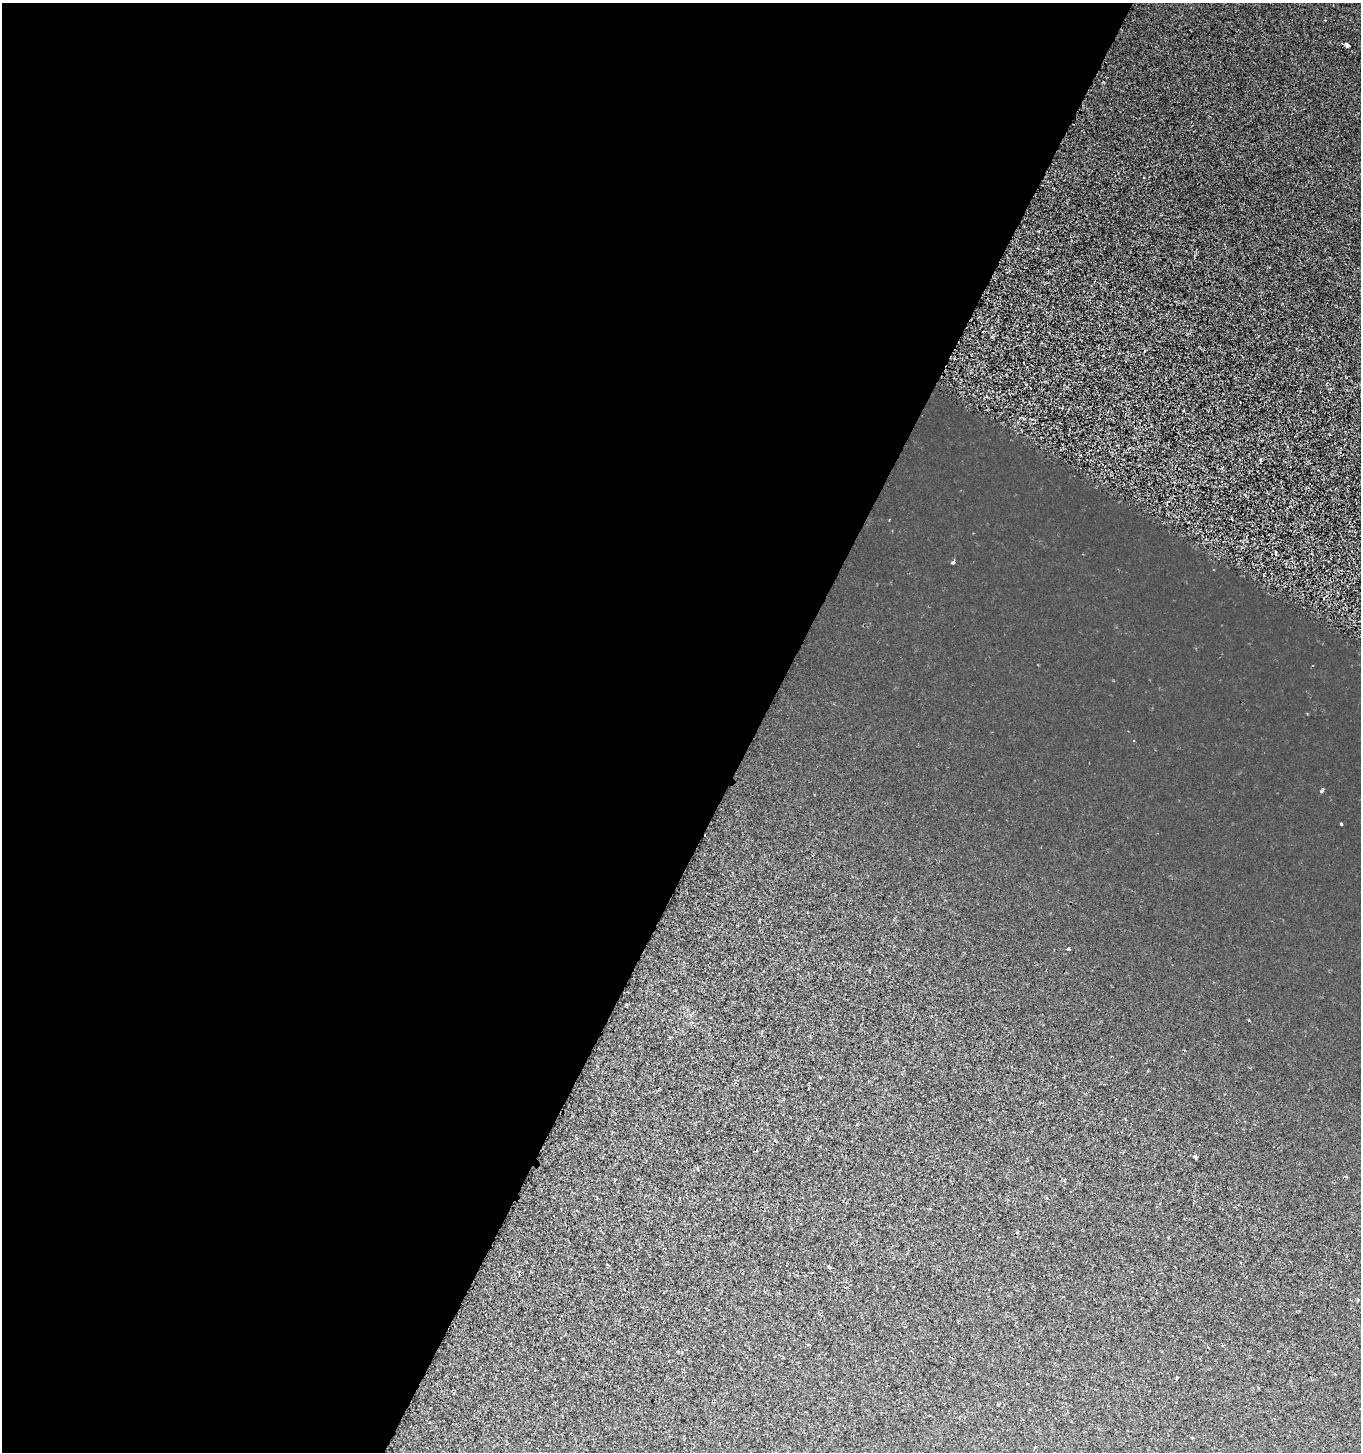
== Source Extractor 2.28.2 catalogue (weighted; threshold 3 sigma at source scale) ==
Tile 5 of 4 x 4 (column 1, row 2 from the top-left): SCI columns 268-1626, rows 2908-4357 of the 5908 x 5820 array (HDU 1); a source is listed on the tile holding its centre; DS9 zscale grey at full resolution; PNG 1363 x 1454 px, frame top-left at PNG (2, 3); no overlay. Shown black and unused: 56% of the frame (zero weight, under 2 of 3 exposures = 1% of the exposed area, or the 3 px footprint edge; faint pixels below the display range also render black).
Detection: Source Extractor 2.28.2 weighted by HDU 2 'WHT'; one run over the whole footprint, this tile lists its part. Background -2.56e-04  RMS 0.0025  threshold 0.0113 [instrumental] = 3 sigma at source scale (4.5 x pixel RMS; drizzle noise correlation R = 1.50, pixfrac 1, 0.0396/0.0396 arcsec/px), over >= 5 px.
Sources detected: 10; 2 cosmic-ray / hot-pixel residue — not listed; the other 8 listed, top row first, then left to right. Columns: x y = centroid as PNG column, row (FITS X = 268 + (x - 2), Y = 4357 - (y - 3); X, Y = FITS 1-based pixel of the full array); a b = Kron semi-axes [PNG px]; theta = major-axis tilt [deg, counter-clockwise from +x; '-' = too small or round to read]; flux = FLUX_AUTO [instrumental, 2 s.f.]
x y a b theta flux
1348 45 4 3 - 2.8
1144 350 3 2 - 0.32
953 562 4 3 - 1.2
1134 741 3 3 - 0.69
1322 790 6 3 54 0.31
1341 824 3 3 - 1.3
1068 949 3 3 - 1.2
1195 1156 4 3 - 0.5